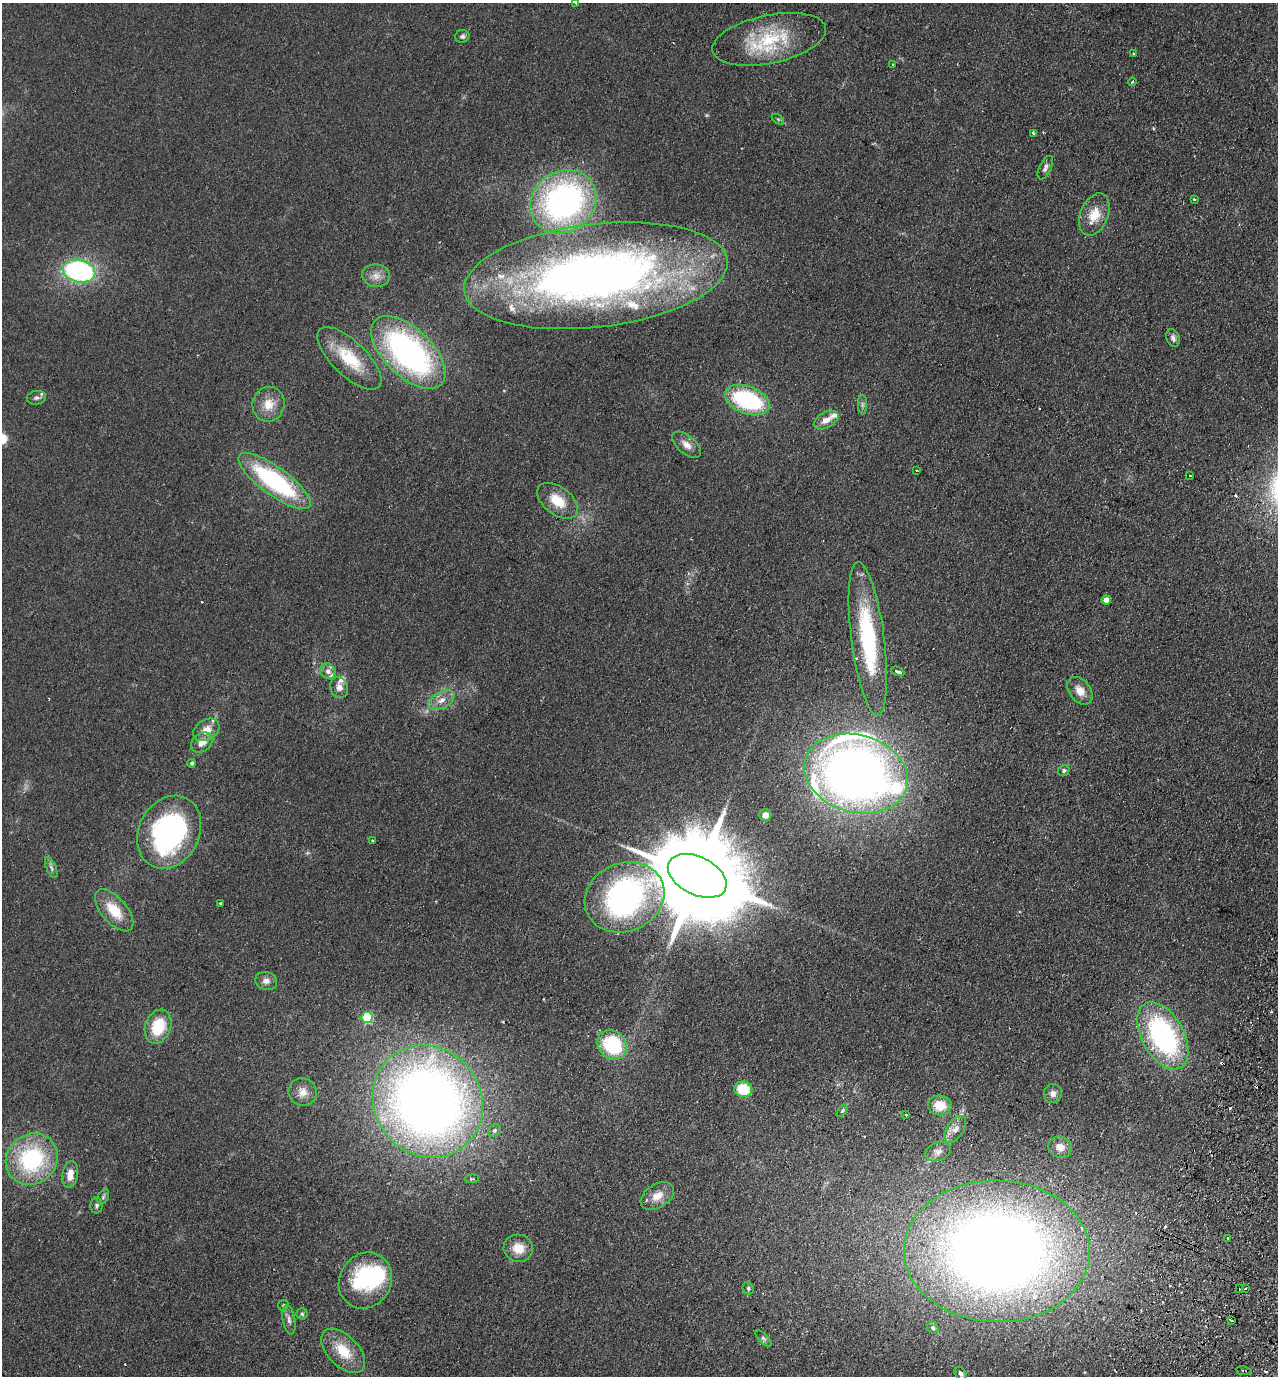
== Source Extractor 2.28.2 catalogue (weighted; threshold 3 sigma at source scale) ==
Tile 6 of 4 x 4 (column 2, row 2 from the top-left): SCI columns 1601-2876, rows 2776-4149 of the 5623 x 5549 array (HDU 1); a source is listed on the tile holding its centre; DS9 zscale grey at full resolution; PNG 1280 x 1378 px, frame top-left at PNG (2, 3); each listed source drawn as its Kron ellipse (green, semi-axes under 4 px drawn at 4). Shown black and unused: <1% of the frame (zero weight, under 2 of 3 exposures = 3% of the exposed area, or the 3 px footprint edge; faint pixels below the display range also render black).
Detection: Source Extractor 2.28.2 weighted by HDU 2 'WHT'; one run over the whole footprint, this tile lists its part. Background 0.123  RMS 0.011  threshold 0.05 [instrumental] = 3 sigma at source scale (4.5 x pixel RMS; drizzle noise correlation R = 1.50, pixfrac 1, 0.05/0.05 arcsec/px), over >= 5 px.
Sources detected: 109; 1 inside a brighter object's white glare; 13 cosmic-ray / hot-pixel residue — neither listed nor drawn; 9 inside a brighter listed object's ellipse — not listed separately; the other 86 listed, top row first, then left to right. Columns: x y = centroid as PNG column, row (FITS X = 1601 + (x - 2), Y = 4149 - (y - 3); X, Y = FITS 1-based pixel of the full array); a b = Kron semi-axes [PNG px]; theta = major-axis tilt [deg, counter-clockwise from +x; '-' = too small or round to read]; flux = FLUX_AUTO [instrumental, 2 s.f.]
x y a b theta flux
576 3 3 3 - 2.1
462 36 7 6 - 2.7
769 39 58 24 12 76
1133 54 3 3 - 3.9
892 64 3 2 - 0.91
1132 82 4 2 - 1.1
778 119 7 3 -36 1.5
1034 133 4 3 - 3.3
1045 168 13 6 64 3.8
1194 199 3 3 - 2.9
563 202 35 30 36 320
1094 214 22 14 68 21
79 271 16 11 -14 200
376 276 14 11 -7 9.7
596 276 132 51 7 990
1173 338 9 6 -70 4.4
408 352 46 24 -44 280
349 358 41 17 -44 45
36 398 9 7 8 3.4
747 400 24 13 -21 110
269 404 17 16 - 18
862 405 10 4 90 2.9
826 420 13 7 29 9.8
686 445 17 9 -40 9
916 470 3 2 - 0.96
1190 476 3 3 - 5.5
274 481 43 14 -36 150
557 501 23 14 -37 25
1106 600 4 4 - 13
868 639 77 16 -82 130
328 671 8 7 - 5.7
898 671 7 3 -24 6.2
339 688 10 9 - 7.3
1080 691 15 10 -52 13
441 700 14 8 28 9.1
206 730 14 10 31 13
202 743 12 8 37 10
192 763 4 4 - 2.6
1064 770 6 5 - 2.3
856 774 53 38 -16 910
765 815 6 6 - 7
169 832 38 30 62 240
372 840 3 2 - 0.98
51 868 11 4 -66 3.1
697 876 31 19 -27 24000
624 897 41 34 24 310
220 903 3 2 - 1.2
114 910 25 12 -49 29
266 981 11 9 -14 6
367 1018 5 5 - 80
158 1027 17 12 69 39
1163 1036 36 21 -61 200
612 1045 16 13 -44 75
743 1089 9 7 -10 38
303 1092 14 13 - 12
1053 1094 9 9 - 5.9
428 1101 58 53 -50 1100
940 1105 12 10 -6 20
842 1111 7 4 55 1.7
906 1114 3 3 - 3.9
955 1129 15 8 56 9.3
494 1131 7 5 46 3.2
1060 1147 12 10 -20 9.4
938 1152 13 9 20 6.5
32 1159 27 24 41 120
70 1174 14 8 81 12
472 1179 7 3 5 1.7
657 1196 18 11 33 14
103 1197 8 5 60 2.4
97 1206 8 6 88 3.1
1227 1238 3 3 - 2.3
518 1248 15 13 -13 17
997 1251 93 71 -1 1400
365 1281 29 25 56 99
748 1288 6 5 - 2.2
1246 1288 2 2 - 1.4
1240 1289 3 3 - 2.6
283 1305 6 5 - 1.4
302 1314 5 5 - 1.8
289 1320 15 6 -81 5.1
1231 1321 4 3 - 6.9
933 1328 6 5 - 2.2
763 1338 10 4 -45 2.8
343 1351 27 15 -45 31
1244 1371 8 2 -8 1.7
961 1373 7 5 -50 3.8
Overlapping masked pixels (flux is a lower limit): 4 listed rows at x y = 596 276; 697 876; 624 897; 1244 1371
Isophote crosses this tile's border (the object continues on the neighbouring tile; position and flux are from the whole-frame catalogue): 1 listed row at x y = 576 3